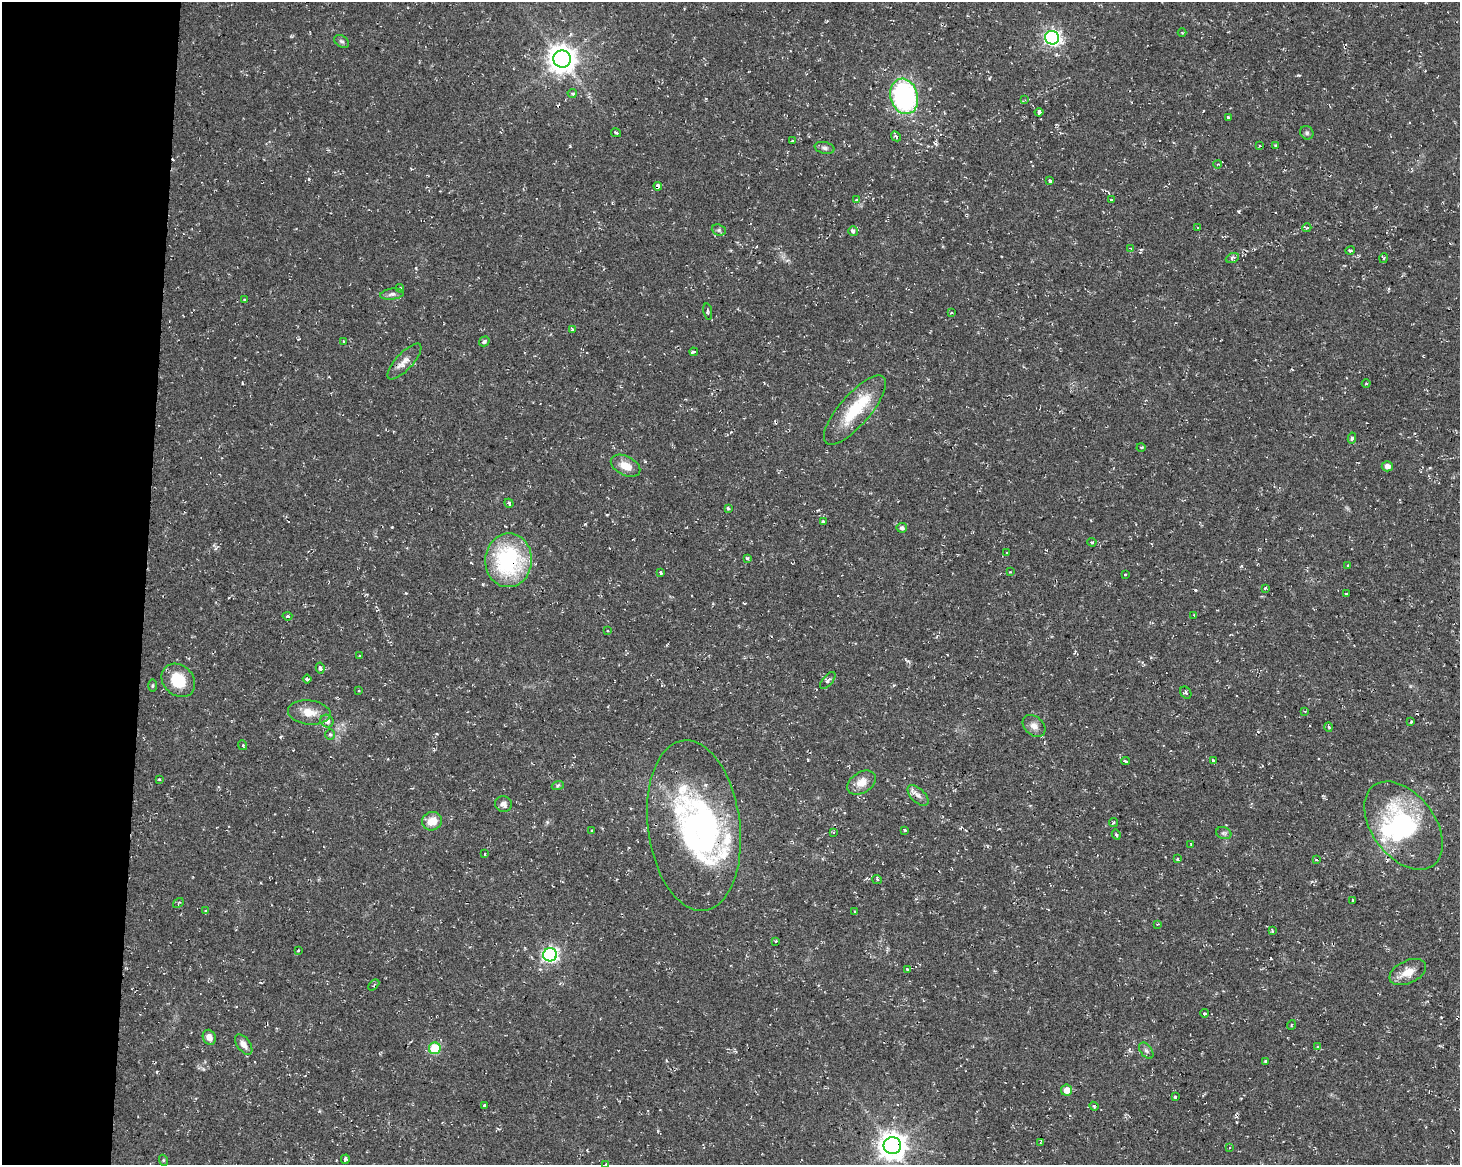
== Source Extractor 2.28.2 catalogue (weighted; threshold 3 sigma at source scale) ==
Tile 4 of 3 x 4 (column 1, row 2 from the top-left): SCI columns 284-1741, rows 2326-3488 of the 4882 x 4662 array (HDU 1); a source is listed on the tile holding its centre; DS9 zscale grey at full resolution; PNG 1462 x 1167 px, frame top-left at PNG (2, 2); each listed source drawn as its Kron ellipse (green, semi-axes under 4 px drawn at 4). Shown black and unused: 10% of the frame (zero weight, under 2 of 3 exposures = <1% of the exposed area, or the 3 px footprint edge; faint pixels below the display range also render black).
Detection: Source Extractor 2.28.2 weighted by HDU 2 'WHT'; one run over the whole footprint, this tile lists its part. Background 0.0261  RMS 0.0038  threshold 0.0172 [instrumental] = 3 sigma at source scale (4.5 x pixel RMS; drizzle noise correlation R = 1.50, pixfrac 1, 0.0396/0.0396 arcsec/px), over >= 5 px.
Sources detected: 144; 5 inside a brighter object's white glare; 8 cosmic-ray / hot-pixel residue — neither listed nor drawn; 2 inside a brighter listed object's ellipse — not listed separately; the other 129 listed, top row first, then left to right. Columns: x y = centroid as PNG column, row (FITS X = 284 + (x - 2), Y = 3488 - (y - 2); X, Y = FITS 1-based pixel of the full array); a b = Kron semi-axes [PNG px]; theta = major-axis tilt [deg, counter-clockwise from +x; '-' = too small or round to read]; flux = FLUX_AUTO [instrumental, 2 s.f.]
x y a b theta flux
1182 33 4 3 - 0.32
1052 38 7 6 - 110
342 41 8 5 -37 0.95
562 59 8 8 - 480
572 93 4 4 - 0.55
904 96 18 13 -73 68
1025 100 4 3 - 0.43
1039 112 4 4 - 7.3
1228 117 4 2 - 0.35
616 133 5 3 - 0.54
1307 133 7 6 - 0.89
896 136 5 3 - 0.77
793 141 3 3 - 0.83
1275 145 3 3 - 0.3
1259 146 3 3 - 0.55
825 148 10 6 -13 1.2
1218 164 4 3 - 0.31
1050 181 3 3 - 1.7
658 186 4 4 - 6.4
1111 199 3 3 - 0.59
857 200 3 3 - 0.76
1197 228 3 2 - 0.49
1307 228 4 4 - 0.58
719 230 7 5 -21 0.83
853 231 5 4 - 1.6
1131 248 4 3 - 0.68
1350 251 5 3 - 0.48
1232 258 7 4 25 0.93
1384 258 5 3 - 0.36
400 288 4 3 - 0.42
392 294 12 5 7 1.4
244 300 4 3 - 0.3
708 312 8 2 -80 0.5
951 313 3 2 - 0.64
572 329 4 3 - 0.76
343 341 2 2 - 0.33
484 341 5 4 - 0.88
694 352 4 3 - 3.1
404 361 23 8 47 3.4
1366 384 4 3 - 0.35
855 410 44 15 49 18
1352 438 5 4 - 0.82
1141 447 4 3 - 0.35
625 466 16 9 -27 4.9
1387 466 5 5 - 2.2
509 503 5 3 - 0.89
728 508 4 3 - 1.2
823 521 3 3 - 0.44
902 528 5 5 - 0.88
1092 542 4 3 - 0.45
1006 553 4 2 - 0.3
747 558 4 3 - 0.81
508 560 27 23 86 42
1348 565 3 3 - 0.6
661 572 3 3 - 3
1010 572 3 2 - 0.27
1125 574 3 2 - 0.52
1265 588 3 3 - 1.1
1346 593 3 3 - 1.1
1194 615 3 2 - 0.32
287 616 5 3 - 0.59
607 631 2 2 - 0.36
360 656 3 3 - 0.89
320 668 5 4 - 1.3
307 679 4 3 - 0.96
178 680 18 15 -45 12
828 680 10 5 49 1.2
153 686 6 3 89 0.45
359 691 3 2 - 0.33
1186 693 6 5 - 0.7
1305 711 3 2 - 0.41
309 712 21 12 -6 5.5
327 721 7 6 - 1.7
1411 722 3 3 - 0.49
1034 726 13 9 -41 2.5
1329 727 5 3 - 0.44
330 734 5 5 - 0.63
243 745 5 3 - 0.55
1125 761 4 3 - 2.4
1214 761 3 3 - 3.1
159 779 3 3 - 0.39
861 783 15 10 32 4.3
558 785 6 4 19 0.54
918 795 13 7 -44 1.9
503 804 8 8 - 1.7
432 821 10 9 - 5.6
1113 822 5 3 - 0.6
694 825 86 46 -83 97
1403 826 50 31 -53 50
592 830 2 2 - 0.36
905 830 3 3 - 1.2
833 832 4 2 - 0.32
1224 833 8 6 -20 0.94
1116 835 5 3 - 0.42
1191 844 3 2 - 0.33
484 854 3 2 - 0.42
1178 859 3 2 - 0.5
1316 860 3 2 - 0.84
877 880 5 3 - 0.48
1353 900 3 3 - 1.5
178 903 6 3 37 0.5
206 911 4 3 - 1.9
854 912 3 2 - 0.39
1158 924 4 3 - 0.31
1272 931 4 3 - 0.53
776 941 3 3 - 1.4
298 950 3 2 - 0.41
550 955 7 6 - 100
907 969 3 2 - 0.36
1408 972 19 11 25 5.3
374 985 6 2 47 0.39
1204 1013 4 3 - 1.4
1291 1025 5 3 - 0.37
209 1037 8 6 -66 2.6
244 1044 11 6 -53 2.4
1318 1047 4 3 - 2.3
435 1048 6 6 - 16
1146 1051 9 5 -52 1.1
1265 1061 3 2 - 0.36
1067 1090 5 5 - 3.8
1175 1097 3 3 - 2.3
484 1106 3 3 - 4.6
1094 1106 4 4 - 0.49
1040 1143 3 3 - 0.44
892 1146 8 8 - 470
1230 1147 3 3 - 0.74
345 1159 4 3 - 3.1
163 1160 5 3 - 0.39
606 1164 3 3 - 0.65
Overlapping masked pixels (flux is a lower limit): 5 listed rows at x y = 658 186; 508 560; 918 795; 694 825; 892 1146
Isophote crosses this tile's border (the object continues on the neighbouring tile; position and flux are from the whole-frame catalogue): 1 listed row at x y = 606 1164